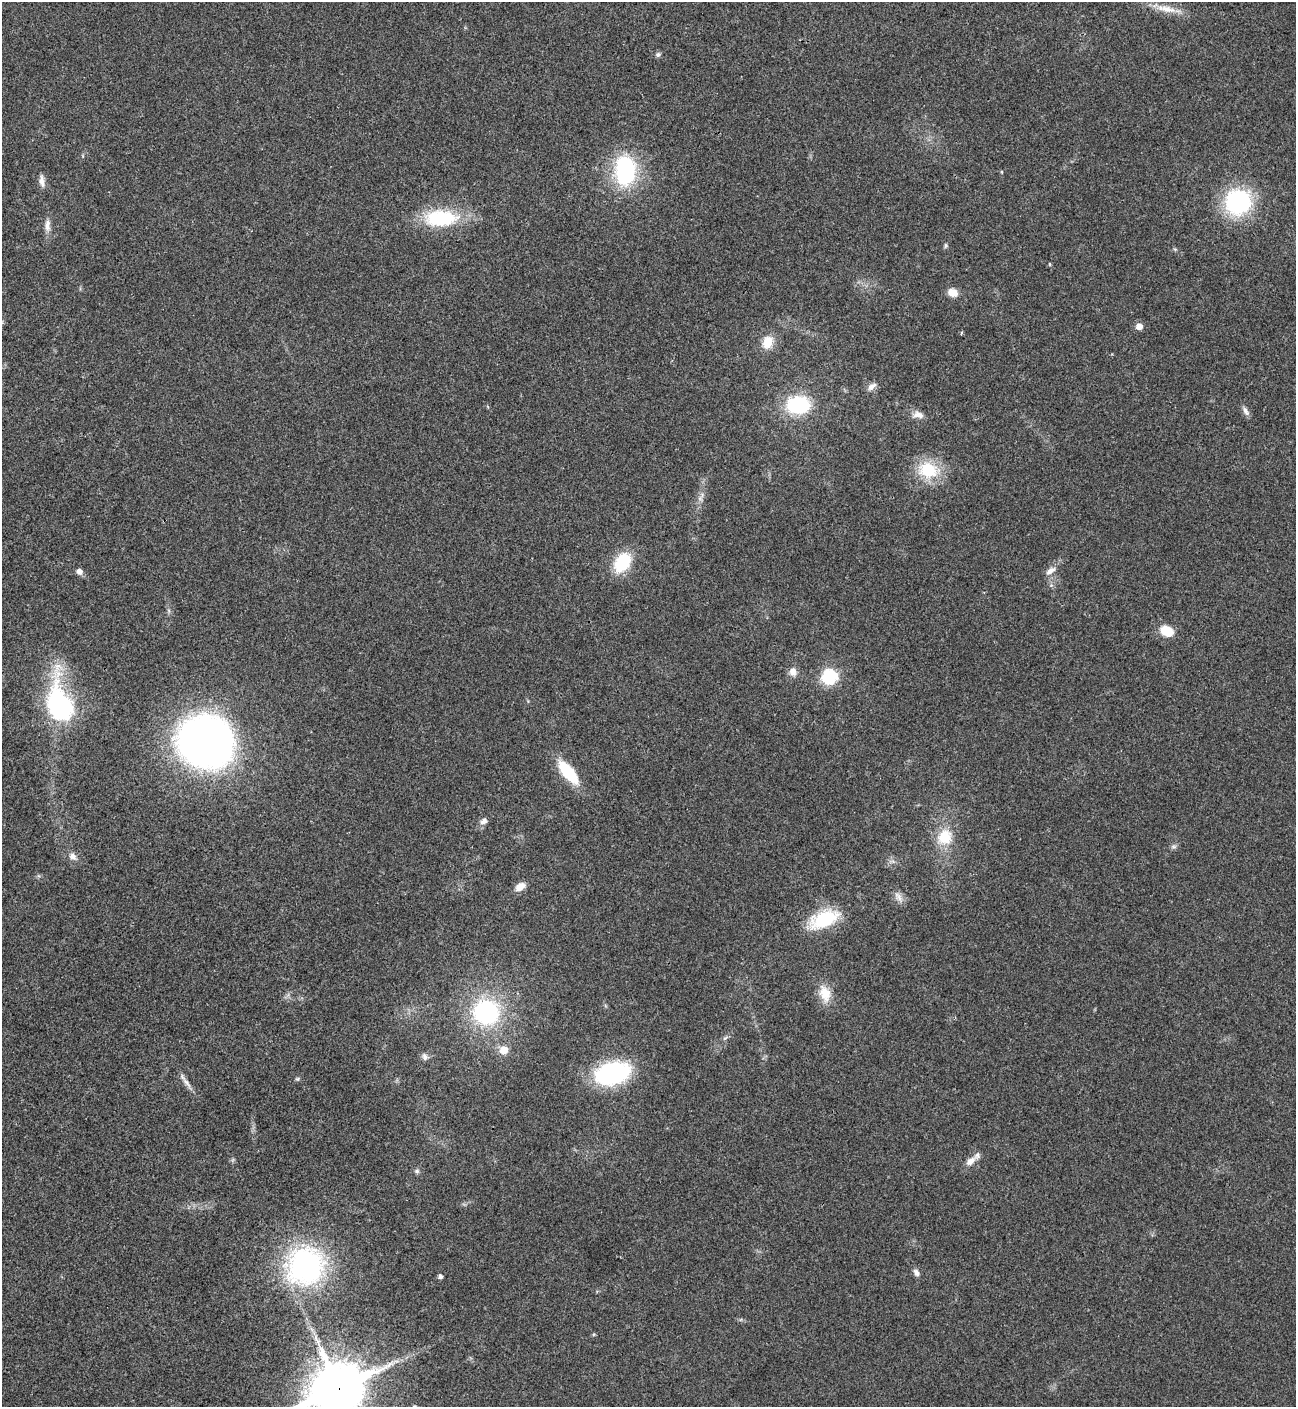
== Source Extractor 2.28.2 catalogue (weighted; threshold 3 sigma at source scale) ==
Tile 11 of 4 x 4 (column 3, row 3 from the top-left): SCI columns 2876-4169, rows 1409-2813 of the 5619 x 5629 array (HDU 1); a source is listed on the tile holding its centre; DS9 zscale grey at full resolution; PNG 1298 x 1409 px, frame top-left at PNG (2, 2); no overlay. Shown black and unused: <1% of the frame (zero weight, under 3 of 4 exposures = <1% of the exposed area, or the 3 px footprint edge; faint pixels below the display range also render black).
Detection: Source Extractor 2.28.2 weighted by HDU 2 'WHT'; one run over the whole footprint, this tile lists its part. Background 0.0204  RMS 0.004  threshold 0.0181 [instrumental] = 3 sigma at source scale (4.5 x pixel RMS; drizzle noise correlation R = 1.50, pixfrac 1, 0.05/0.05 arcsec/px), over >= 5 px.
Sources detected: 48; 1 inside a brighter object's white glare — not listed; the other 47 listed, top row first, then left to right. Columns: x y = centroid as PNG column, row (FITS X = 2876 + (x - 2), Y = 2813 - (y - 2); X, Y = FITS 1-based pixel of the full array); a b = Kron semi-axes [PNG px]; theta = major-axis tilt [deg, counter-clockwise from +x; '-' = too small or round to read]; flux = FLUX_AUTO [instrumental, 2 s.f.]
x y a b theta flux
1166 9 31 9 -12 6.3
658 55 7 6 - 0.93
625 171 33 22 89 40
42 181 17 6 -85 2.2
1238 202 23 22 - 48
440 218 35 17 1 30
47 225 18 7 90 2.8
945 246 7 4 71 0.61
1050 264 5 3 - 0.36
953 293 11 8 -22 4.1
1139 327 6 6 - 3.5
768 342 16 12 66 6.2
872 386 12 7 38 2.2
798 405 22 16 1 30
1246 411 12 6 -59 1.7
918 415 15 9 -12 2.8
928 470 22 17 -19 18
622 562 21 14 56 17
1050 571 15 7 35 2.5
79 572 6 6 - 2.2
1167 631 13 9 -26 8.9
793 672 11 9 -68 2.7
829 677 12 12 - 21
59 704 47 26 -77 57
204 742 46 38 -68 240
568 772 28 11 -50 17
483 821 9 7 28 1.8
944 837 19 17 53 11
1174 847 8 4 8 0.87
73 856 11 8 -46 2.2
520 887 11 7 35 3.9
898 897 15 7 -55 2.4
824 919 39 19 24 20
825 993 24 14 -71 7.1
486 1012 28 26 -21 45
725 1038 7 4 36 0.75
504 1050 10 9 - 4.5
425 1057 9 7 -71 1.4
612 1073 31 19 15 55
297 1079 6 4 18 0.54
186 1082 19 5 -51 2.3
970 1161 15 8 39 3.5
417 1171 7 5 -21 0.83
305 1266 40 37 48 83
916 1272 11 6 -61 1.6
440 1277 4 4 - 1.4
339 1389 19 16 25 2000
Overlapping masked pixels (flux is a lower limit): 1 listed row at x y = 339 1389
Isophote crosses this tile's border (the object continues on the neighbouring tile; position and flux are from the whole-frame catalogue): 1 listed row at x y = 339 1389